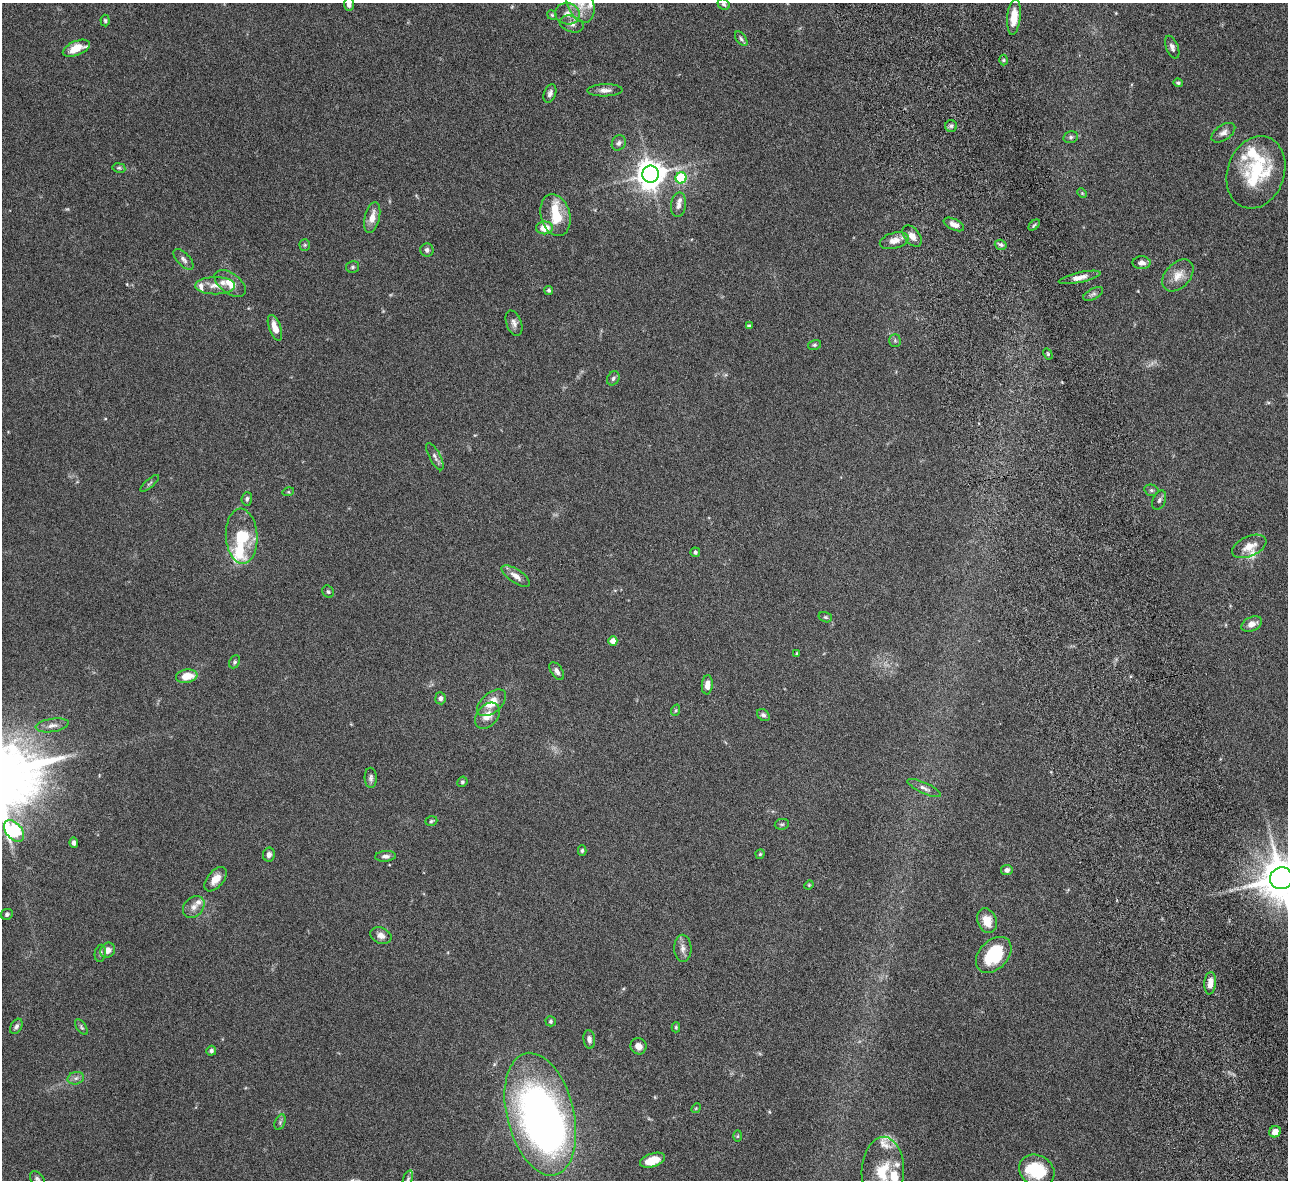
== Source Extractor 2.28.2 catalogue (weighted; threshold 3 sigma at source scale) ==
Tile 6 of 4 x 4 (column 2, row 2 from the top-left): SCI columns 1342-2627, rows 2642-3819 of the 5257 x 5162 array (HDU 1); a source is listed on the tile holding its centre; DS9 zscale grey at full resolution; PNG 1290 x 1182 px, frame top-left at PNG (2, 3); each listed source drawn as its Kron ellipse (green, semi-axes under 4 px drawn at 4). Shown black and unused: <1% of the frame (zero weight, under 6 of 12 exposures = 3% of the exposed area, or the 3 px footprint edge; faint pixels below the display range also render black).
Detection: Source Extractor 2.28.2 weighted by HDU 2 'WHT'; one run over the whole footprint, this tile lists its part. Background 0.125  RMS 0.0034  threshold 0.0139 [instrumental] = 3 sigma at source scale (4.09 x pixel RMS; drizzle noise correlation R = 1.36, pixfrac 0.8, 0.05/0.05 arcsec/px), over >= 5 px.
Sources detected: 135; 1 inside a brighter object's white glare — neither listed nor drawn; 16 inside a brighter listed object's ellipse — not listed separately; the other 118 listed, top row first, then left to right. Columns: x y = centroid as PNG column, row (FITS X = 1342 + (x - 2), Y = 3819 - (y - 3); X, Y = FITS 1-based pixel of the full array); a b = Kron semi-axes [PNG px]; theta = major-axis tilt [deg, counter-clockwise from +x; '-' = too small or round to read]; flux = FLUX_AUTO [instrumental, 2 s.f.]
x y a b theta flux
349 4 6 5 - 1.2
581 4 19 13 -66 4.5
724 4 6 5 - 0.63
567 14 12 11 - 2.6
552 15 5 4 - 0.38
1014 17 17 6 84 4.5
105 21 6 4 -86 0.48
572 24 12 8 -18 1.6
741 39 8 5 -53 0.73
1172 47 12 6 -68 1.3
76 48 14 7 22 5.7
1004 60 5 3 - 0.36
1178 83 5 4 - 0.49
605 90 17 6 2 1.8
550 93 9 6 69 1.1
951 126 6 6 - 0.65
1223 133 13 7 34 1.6
1071 137 7 5 15 0.72
619 143 8 6 59 0.94
119 168 6 5 - 0.46
1256 172 37 28 70 20
650 174 8 8 - 410
681 178 5 5 - 21
1082 193 5 4 - 0.32
678 205 12 7 82 1.4
555 215 21 14 -75 9
372 217 16 7 77 3.2
954 224 11 5 -26 2
1034 225 7 4 45 0.52
544 228 8 6 1 5
912 236 12 7 -52 2.4
894 241 15 8 15 2.8
305 245 5 5 - 0.45
1001 245 6 5 - 0.68
427 250 6 6 - 1
183 259 13 6 -47 1.2
1142 263 9 6 -1 1.3
353 267 7 6 - 0.62
1178 275 18 12 46 3.9
1080 277 21 5 12 2.3
230 283 18 10 -35 3.7
215 286 20 8 0 3
549 290 4 4 - 0.66
1093 294 11 5 27 0.86
514 323 13 7 -70 1.4
749 326 4 3 - 0.46
275 328 13 6 -70 3.3
895 341 6 5 - 0.56
814 345 6 5 - 0.52
1048 354 6 4 -61 0.38
613 378 7 6 - 0.79
435 457 15 5 -62 1.3
150 483 11 3 40 0.58
1151 490 7 5 -14 0.6
288 492 6 4 17 0.33
247 499 6 5 - 0.68
1159 500 10 6 67 0.87
242 536 27 16 -86 14
1249 546 18 10 24 3.7
695 552 5 4 - 0.77
516 576 16 6 -34 2.3
328 592 6 5 - 0.54
825 617 7 5 -16 0.54
1252 624 11 7 25 2.2
613 641 4 4 - 3.4
797 653 4 2 - 0.23
235 662 7 5 63 0.54
557 671 10 5 -57 1.2
187 676 11 6 9 5.2
707 685 9 5 85 2.2
440 698 6 5 - 1
491 703 17 10 40 4.8
676 710 6 4 71 0.41
763 715 7 5 -39 0.75
487 716 15 10 49 3.6
52 725 16 6 9 1.8
371 778 10 6 -88 0.94
462 782 5 5 - 0.48
924 788 18 5 -25 1.5
431 821 6 4 19 0.49
782 824 7 5 10 0.59
14 831 12 8 -50 48
74 843 5 3 - 0.84
582 850 5 4 - 0.56
760 854 5 4 - 0.43
269 855 7 6 - 1.2
385 856 10 5 3 1.1
1007 870 6 5 - 1.2
1281 878 11 11 - 1100
216 879 14 8 50 3.1
809 885 4 4 - 0.29
194 907 12 9 47 2
7 914 6 5 - 0.77
987 921 13 9 -70 4.2
381 936 11 8 -22 1.8
683 948 13 8 -88 1.8
108 950 8 7 - 1.9
100 953 8 5 79 0.86
994 955 21 14 46 16
1210 983 11 6 85 2.6
551 1021 5 5 - 0.57
16 1026 8 5 59 0.92
81 1027 9 4 -57 0.62
676 1027 5 4 - 0.42
589 1039 9 5 -84 1.2
638 1046 8 8 - 1.9
211 1051 5 4 - 0.72
76 1078 8 6 14 1
696 1108 5 4 - 0.34
540 1114 62 33 -76 160
280 1122 8 5 66 0.72
1275 1132 6 5 - 3.1
738 1136 6 4 88 0.37
652 1160 13 6 18 5.5
1037 1171 18 15 -30 12
883 1172 35 21 88 14
37 1179 9 6 -50 0.79
408 1179 9 4 71 0.6
Isophote crosses this tile's border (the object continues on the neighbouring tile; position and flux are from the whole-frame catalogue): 7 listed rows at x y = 349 4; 581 4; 14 831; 1281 878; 883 1172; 37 1179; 408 1179